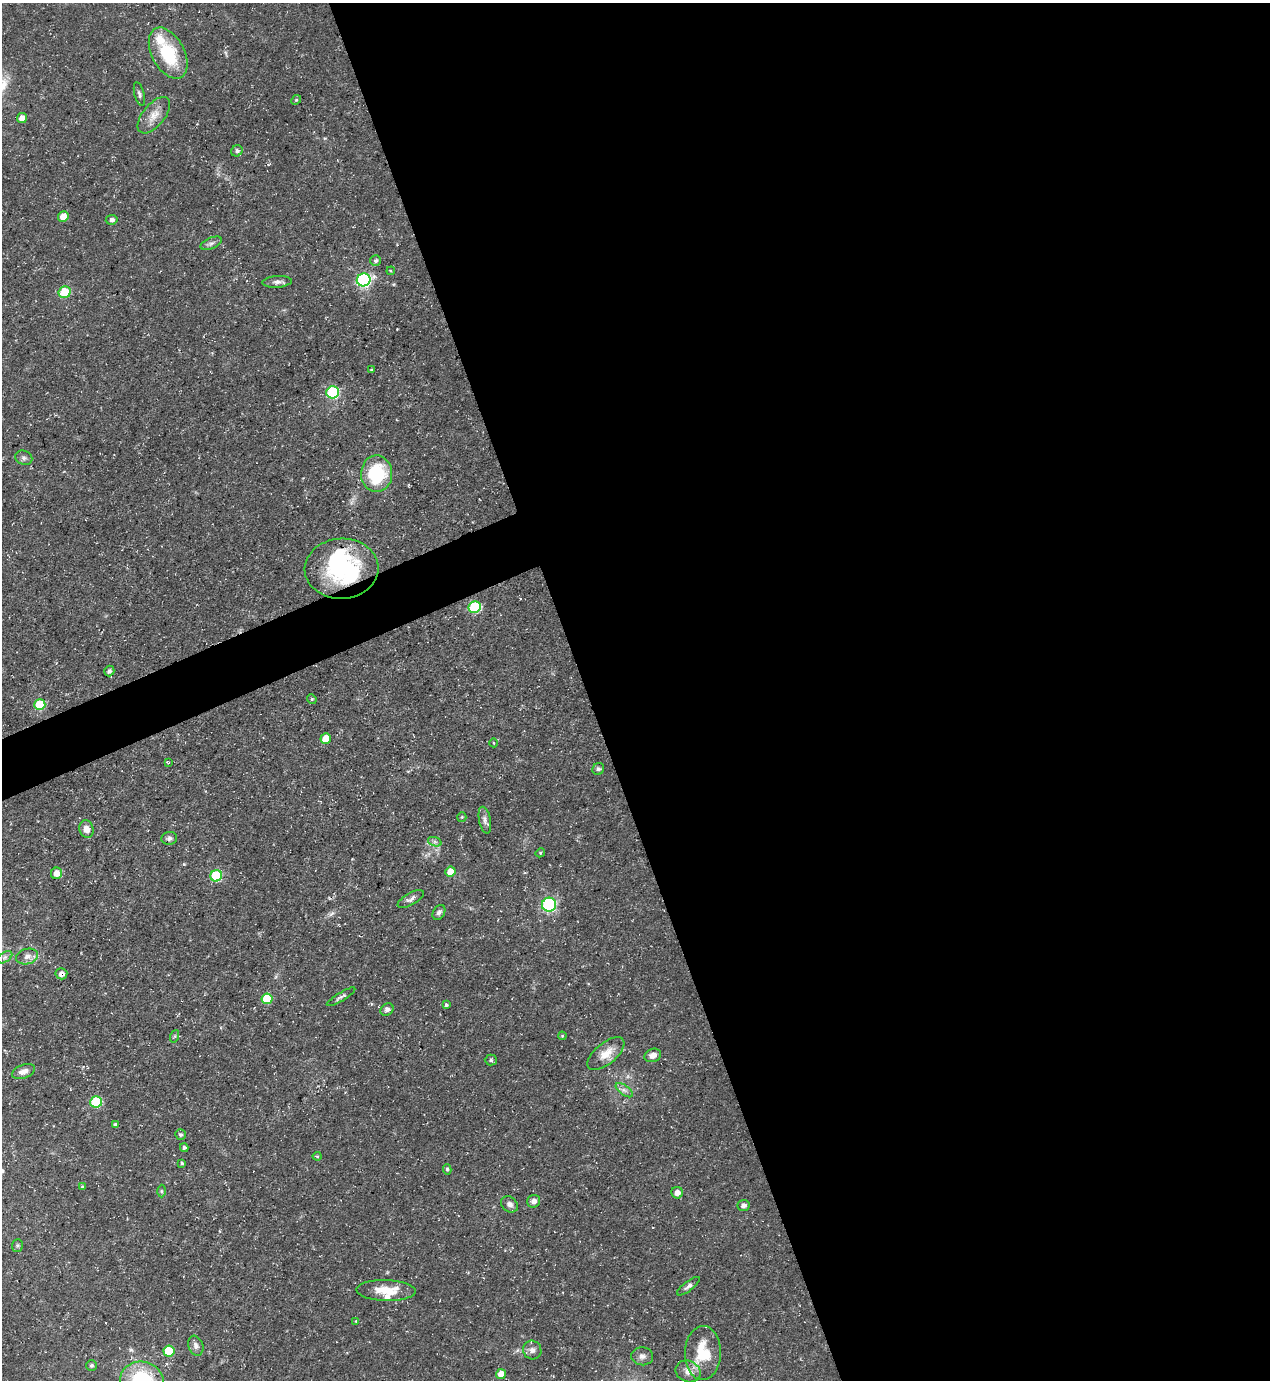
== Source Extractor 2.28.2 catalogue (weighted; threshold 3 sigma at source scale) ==
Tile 8 of 4 x 4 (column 4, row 2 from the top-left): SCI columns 4085-5352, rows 2759-4136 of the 5500 x 5515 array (HDU 1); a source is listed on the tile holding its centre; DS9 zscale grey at full resolution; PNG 1272 x 1382 px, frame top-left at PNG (2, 3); each listed source drawn as its Kron ellipse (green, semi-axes under 4 px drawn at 4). Shown black and unused: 56% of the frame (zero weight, under 3 of 5 exposures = <1% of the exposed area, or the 3 px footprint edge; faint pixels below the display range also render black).
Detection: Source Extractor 2.28.2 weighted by HDU 2 'WHT'; one run over the whole footprint, this tile lists its part. Background 0.0362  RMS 0.004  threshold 0.018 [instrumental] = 3 sigma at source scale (4.5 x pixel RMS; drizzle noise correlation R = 1.50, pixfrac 1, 0.05/0.05 arcsec/px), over >= 5 px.
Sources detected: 82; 3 inside a brighter listed object's ellipse — not listed separately; the other 79 listed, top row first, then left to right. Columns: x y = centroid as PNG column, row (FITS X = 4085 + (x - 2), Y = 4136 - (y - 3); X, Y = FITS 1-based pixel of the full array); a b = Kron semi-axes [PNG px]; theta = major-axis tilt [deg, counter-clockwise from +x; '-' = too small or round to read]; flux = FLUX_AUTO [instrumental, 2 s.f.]
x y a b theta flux
168 53 27 16 -62 22
139 94 12 5 -75 1.1
296 100 5 4 - 0.64
154 115 22 11 51 5.1
22 118 5 5 - 3.1
237 151 6 5 - 1.1
63 217 5 5 - 4.9
112 220 6 5 - 1.1
211 243 11 5 23 1.4
376 261 5 5 - 0.88
391 271 4 3 - 0.42
364 280 7 6 - 81
277 282 15 6 4 1.8
65 292 6 5 - 16
371 370 4 3 - 0.41
333 392 6 6 - 43
24 458 9 7 -24 1.3
377 474 18 15 89 25
342 569 37 30 3 47
475 607 6 5 - 33
109 671 5 5 - 1.3
312 699 5 4 - 0.54
40 705 5 5 - 19
326 738 5 5 - 7.9
494 743 4 3 - 0.43
168 763 4 3 - 0.38
598 769 6 5 - 1.1
462 817 5 4 - 0.47
485 820 13 6 -78 1.7
86 829 9 7 -76 2.9
169 838 8 6 7 1.3
435 842 7 4 -18 0.94
540 853 5 3 - 0.42
450 872 5 5 - 5
56 873 6 5 - 4.2
216 876 6 5 - 27
411 899 15 6 30 1.6
549 905 7 7 - 53
439 912 8 5 58 1.3
27 956 11 7 15 2.5
5 957 8 5 31 1.2
61 974 6 5 - 1.8
341 997 16 4 31 1.2
267 999 5 5 - 18
446 1005 4 4 - 0.72
387 1010 7 5 38 1.4
175 1036 6 4 71 0.58
562 1036 4 4 - 0.42
606 1054 22 10 39 6.1
653 1055 8 6 20 2.6
491 1060 6 5 - 0.88
24 1071 12 7 19 2.5
624 1090 10 5 -35 1.6
96 1102 6 5 - 27
115 1124 4 3 - 0.91
180 1134 5 5 - 0.88
184 1148 4 3 - 0.77
317 1156 4 4 - 0.52
182 1163 3 3 - 0.6
447 1169 5 4 - 0.76
82 1187 4 3 - 0.58
161 1191 6 4 -89 0.64
677 1193 6 5 - 2.2
534 1201 6 6 - 1.9
509 1204 9 7 -40 1.9
743 1205 6 5 - 1.6
17 1245 6 5 - 0.77
688 1286 14 4 38 1.4
386 1290 30 10 -2 8.8
356 1321 4 3 - 0.31
196 1346 10 7 -70 1.8
532 1350 9 9 - 2
169 1351 5 5 - 13
703 1353 27 18 89 14
642 1356 11 9 -5 2
91 1365 5 5 - 0.76
688 1371 13 10 -23 3.4
501 1374 5 5 - 4.4
142 1380 22 18 -10 34
Overlapping masked pixels (flux is a lower limit): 2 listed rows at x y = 342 569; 61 974
Isophote crosses this tile's border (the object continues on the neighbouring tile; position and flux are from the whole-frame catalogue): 1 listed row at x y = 142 1380